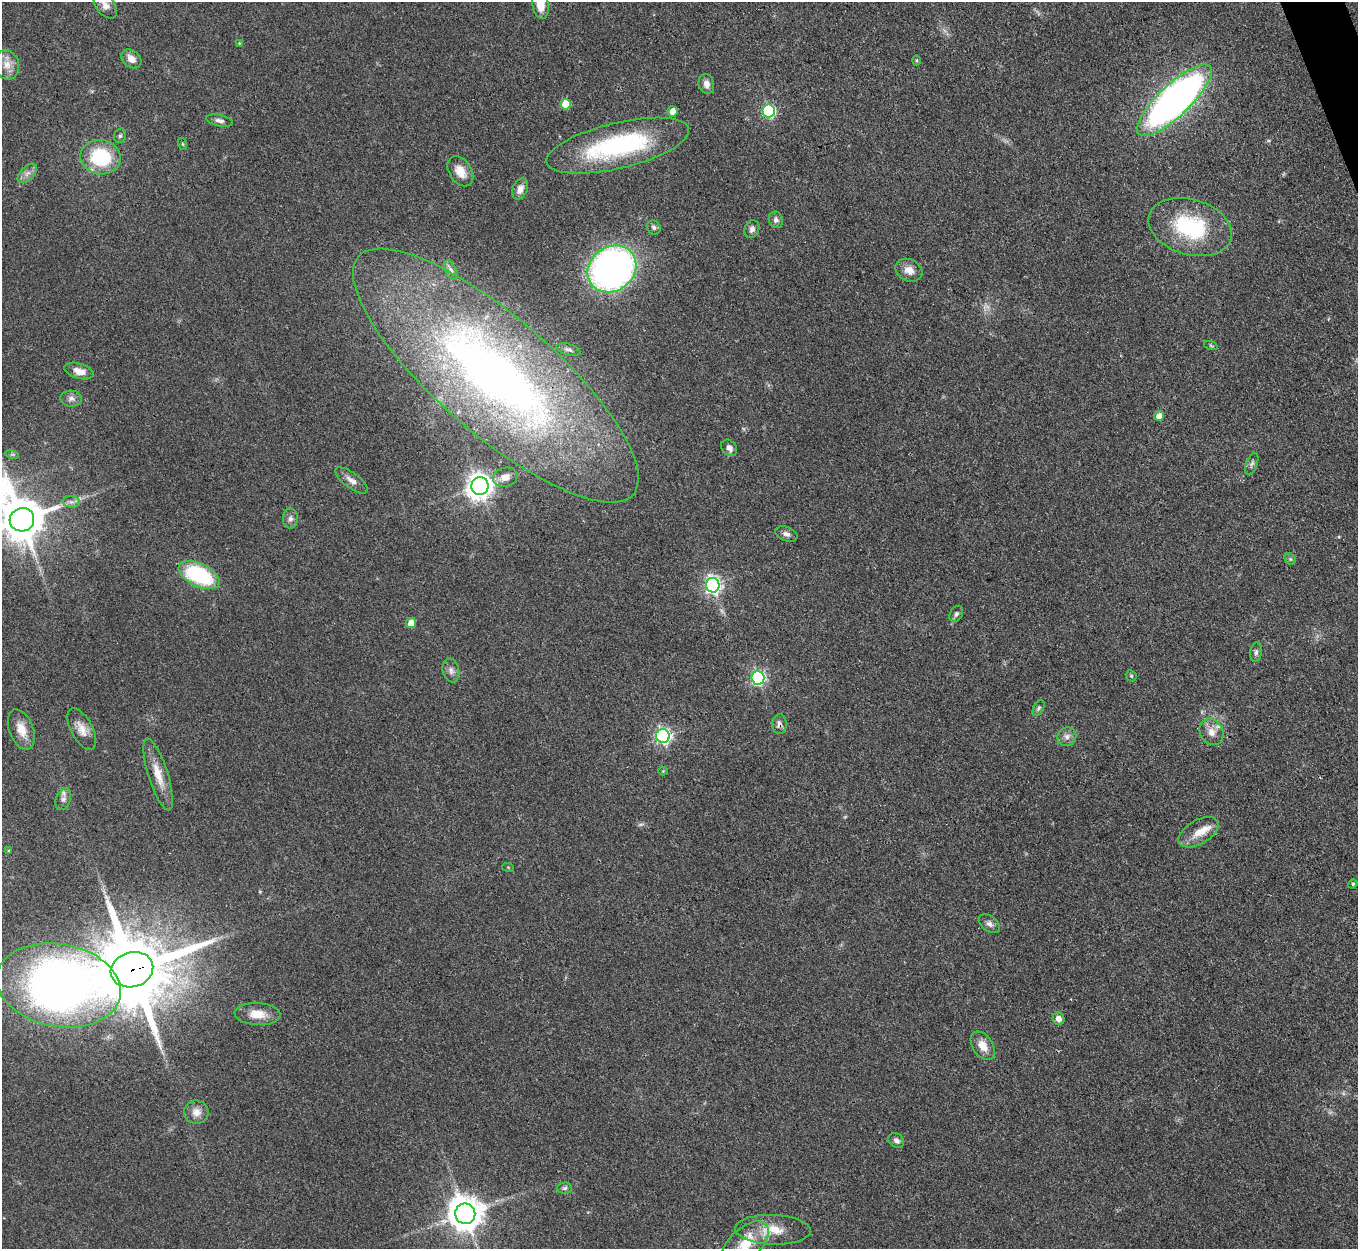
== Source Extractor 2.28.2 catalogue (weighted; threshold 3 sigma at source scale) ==
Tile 10 of 4 x 4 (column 2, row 3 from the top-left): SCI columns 1359-2714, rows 1523-2769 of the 5429 x 5414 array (HDU 1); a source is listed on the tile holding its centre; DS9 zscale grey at full resolution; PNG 1360 x 1251 px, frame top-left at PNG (2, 2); each listed source drawn as its Kron ellipse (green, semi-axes under 4 px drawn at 4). Shown black and unused: <1% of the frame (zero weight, under 3 of 4 exposures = <1% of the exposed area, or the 3 px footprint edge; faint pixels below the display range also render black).
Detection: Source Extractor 2.28.2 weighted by HDU 2 'WHT'; one run over the whole footprint, this tile lists its part. Background 0.108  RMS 0.0067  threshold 0.03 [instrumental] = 3 sigma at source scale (4.5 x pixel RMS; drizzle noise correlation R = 1.50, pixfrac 1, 0.05/0.05 arcsec/px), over >= 5 px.
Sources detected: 81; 2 too faint to see at this stretch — neither listed nor drawn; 2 inside a brighter listed object's ellipse — not listed separately; the other 77 listed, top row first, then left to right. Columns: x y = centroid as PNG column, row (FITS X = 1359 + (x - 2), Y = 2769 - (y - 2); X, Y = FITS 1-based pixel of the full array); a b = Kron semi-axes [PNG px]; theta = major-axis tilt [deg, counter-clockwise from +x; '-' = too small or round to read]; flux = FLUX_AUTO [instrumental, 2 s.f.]
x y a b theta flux
105 5 15 9 -52 4.8
540 5 14 8 -80 11
239 43 4 4 - 0.54
131 59 11 8 -38 5.2
917 60 5 3 - 0.77
7 65 15 12 -73 7.4
706 84 10 7 -74 4.2
1174 100 49 16 44 390
566 104 5 5 - 19
673 111 5 5 - 7
769 111 6 6 - 92
220 121 14 5 -12 2.8
120 136 7 5 72 1.5
183 144 6 4 -71 0.79
618 146 73 23 13 97
101 157 20 17 -10 40
460 171 16 11 -57 10
27 173 12 6 45 3.4
520 189 11 7 64 4.8
776 220 8 7 - 2.6
654 227 7 6 - 1.7
1190 227 43 27 -16 59
752 229 9 7 71 2.8
612 269 26 22 37 270
451 270 10 5 -66 2.3
909 270 14 10 -26 6.4
1211 346 7 4 -20 0.95
569 350 13 5 -16 2.1
79 371 15 7 -17 6.6
496 375 182 58 -41 500
71 399 11 8 -3 3.2
1159 416 5 5 - 5.4
729 448 9 7 -48 3.6
12 454 7 4 -18 1
1252 464 11 5 69 1.9
505 477 12 9 13 5.7
352 480 19 7 -37 4.8
480 486 9 8 - 600
71 502 8 6 -6 2.4
290 519 10 7 -88 2.8
22 520 12 11 - 2500
786 534 11 7 -22 2.6
1290 559 6 5 - 1.2
199 575 22 11 -25 62
713 585 7 6 - 220
956 614 8 6 60 2
411 623 5 5 - 9.9
1256 652 10 6 82 1.9
451 670 12 8 -76 3.4
1131 676 6 5 - 0.94
758 678 7 6 - 120
1039 708 8 5 60 1.5
779 724 10 7 -90 2.6
21 729 21 12 -69 9.8
82 729 23 10 -62 7.8
1212 732 14 11 -58 6.7
663 736 7 7 - 180
1067 737 9 9 - 3.7
663 771 4 4 - 0.57
158 774 37 9 -72 12
63 799 11 7 69 3.3
1199 832 22 12 30 10
9 851 3 3 - 0.74
508 867 6 3 -19 0.67
1353 884 5 4 - 0.83
989 924 12 7 -37 2.9
132 970 21 17 17 8500
59 985 63 41 -10 670
258 1014 23 11 -3 9.9
1059 1019 6 6 - 4.7
983 1046 16 10 -55 8.9
196 1112 12 11 - 5.8
896 1140 8 6 -39 2.2
565 1188 7 5 3 1.5
465 1214 10 10 - 1400
773 1230 38 15 -2 17
745 1244 28 15 43 20
Overlapping masked pixels (flux is a lower limit): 4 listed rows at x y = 496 375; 779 724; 132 970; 59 985
Isophote crosses this tile's border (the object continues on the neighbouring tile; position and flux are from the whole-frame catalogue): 5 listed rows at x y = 105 5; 540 5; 22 520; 59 985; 745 1244